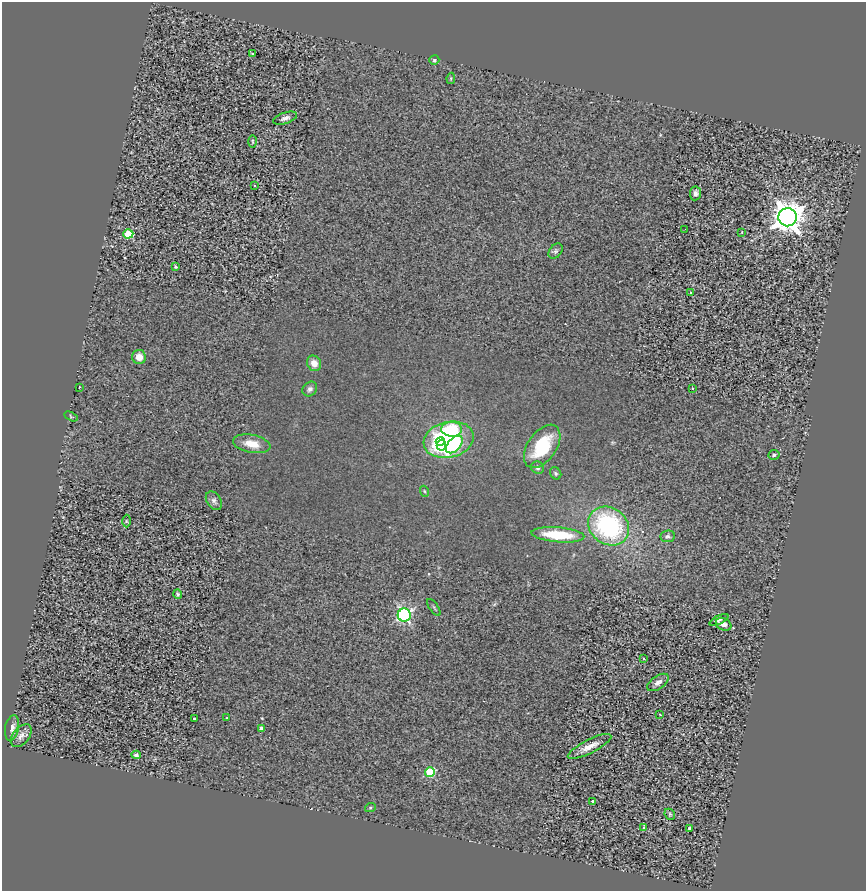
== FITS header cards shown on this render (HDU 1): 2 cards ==
NAXIS1  =                  864
NAXIS2  =                  889

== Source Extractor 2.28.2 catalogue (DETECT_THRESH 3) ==
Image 864 x 889 px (HDU 1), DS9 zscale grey, 1 PNG px = 1 image px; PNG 868 x 893 px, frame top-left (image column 1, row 889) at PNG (2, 2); each listed source drawn as its Kron ellipse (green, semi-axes under 4 px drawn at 4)
Background 0.699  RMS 0.23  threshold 0.698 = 3 sigma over >= 5 px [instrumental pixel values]
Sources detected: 57; all 57 listed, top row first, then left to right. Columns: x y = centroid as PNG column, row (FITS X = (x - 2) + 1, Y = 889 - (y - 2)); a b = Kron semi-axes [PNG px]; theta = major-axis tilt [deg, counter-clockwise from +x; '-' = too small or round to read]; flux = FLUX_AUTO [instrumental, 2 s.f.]
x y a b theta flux
253 53 3 3 - 57
434 60 5 4 - 25
451 78 6 4 79 18
285 118 12 5 18 62
252 141 6 3 -89 16
254 186 3 2 - 23
695 193 7 5 83 56
788 217 9 9 - 24000
685 229 2 2 - 11
742 232 3 2 - 11
128 234 5 4 - 640
555 251 8 6 52 37
176 266 4 3 - 25
691 293 3 2 - 17
139 357 7 7 - 160
314 363 8 7 - 140
79 387 3 2 - 20
692 388 3 3 - 56
310 389 8 6 47 49
71 416 7 3 -28 17
452 429 10 7 -3 890
449 440 25 18 13 2200
440 442 5 4 - 2200
252 444 19 9 -11 240
454 444 10 6 48 660
441 445 5 4 - 2500
542 446 24 14 55 730
774 455 6 4 7 36
537 468 7 6 - 39
556 473 6 5 - 27
424 491 5 3 - 18
214 501 10 7 -57 60
126 521 6 4 -89 21
609 526 21 18 -37 2000
558 535 26 7 -5 600
668 536 7 5 6 40
178 594 5 4 - 30
434 607 10 2 -55 20
404 615 6 6 - 3200
719 620 10 4 25 35
724 624 8 6 -27 78
643 659 3 3 - 51
658 682 12 6 34 67
660 715 3 2 - 9.7
226 718 3 2 - 10
194 719 3 3 - 38
12 728 13 7 79 96
262 728 4 4 - 72
21 736 13 8 51 96
589 746 24 7 27 160
136 755 4 4 - 30
430 772 5 5 - 810
592 801 3 3 - 48
370 808 5 3 - 18
670 814 6 5 - 28
644 828 3 3 - 350
689 828 3 3 - 36